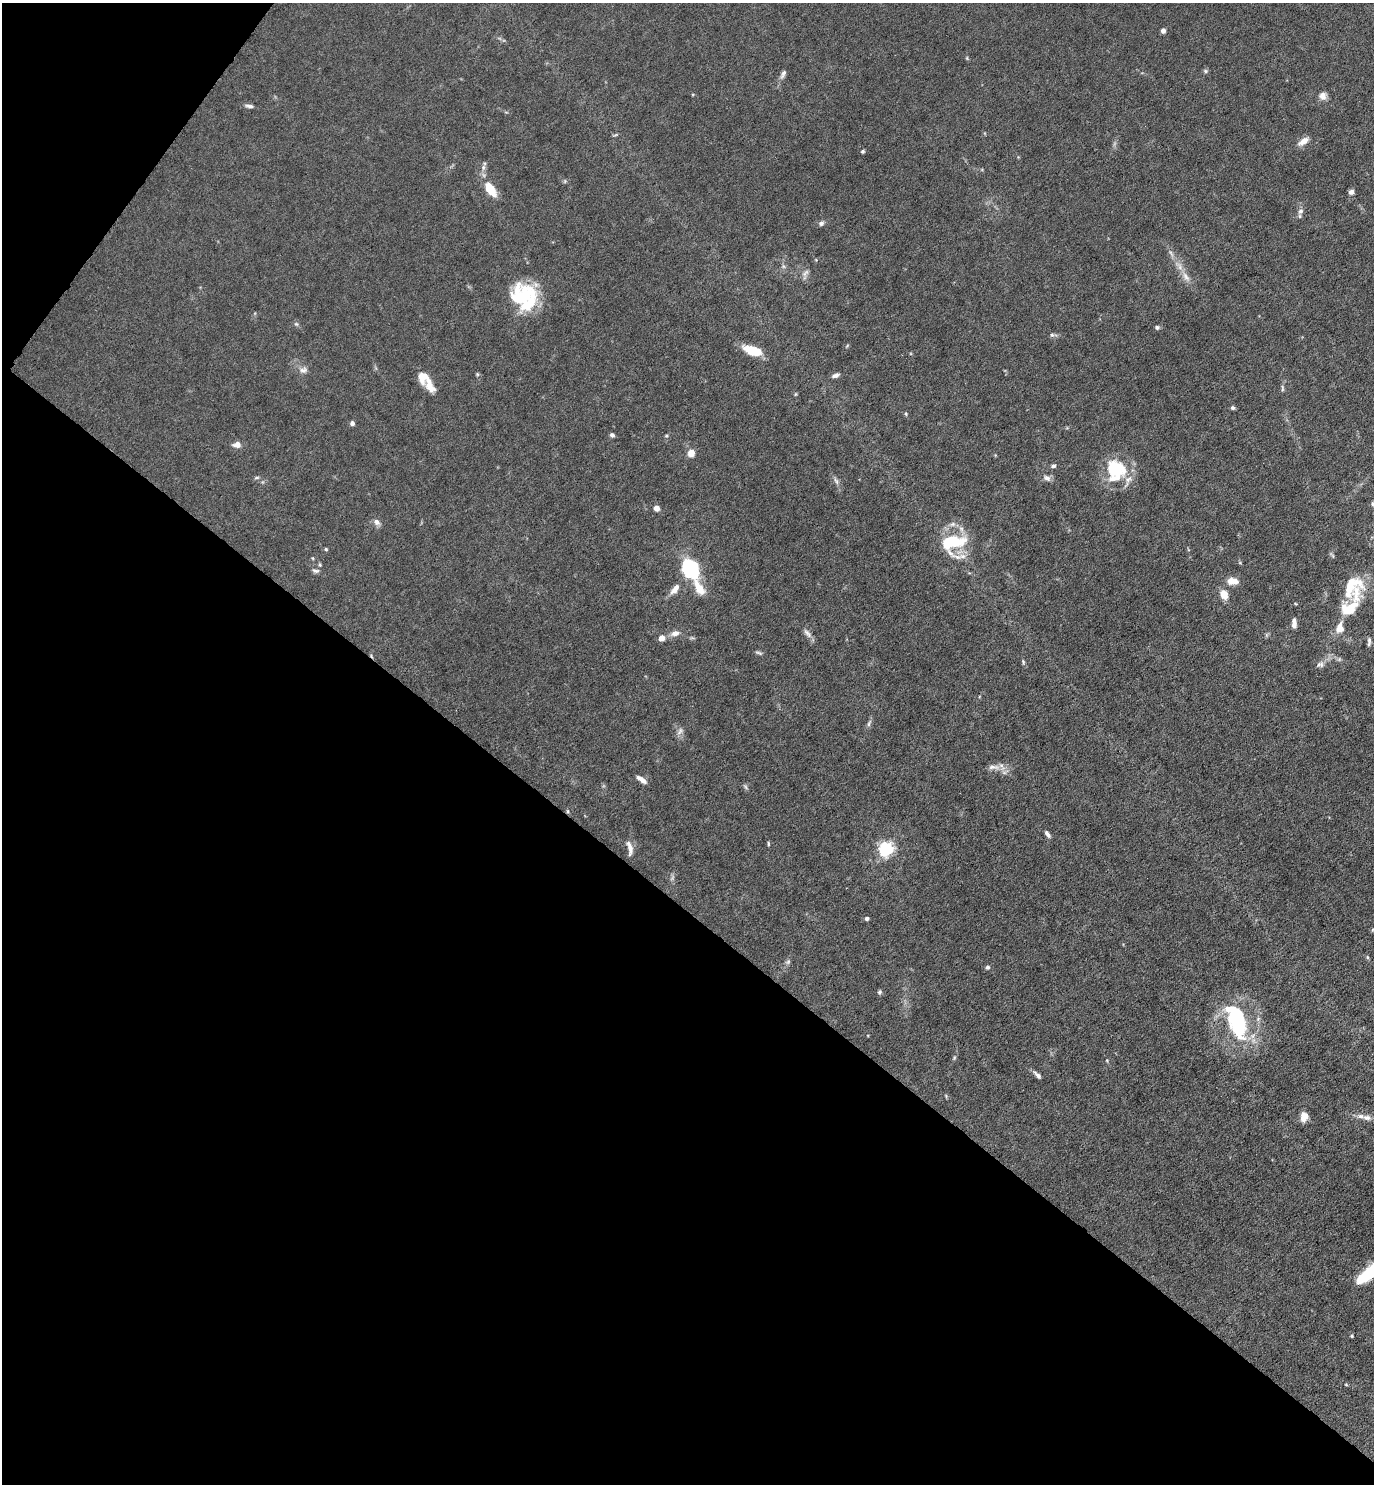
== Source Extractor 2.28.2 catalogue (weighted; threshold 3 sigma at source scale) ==
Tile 9 of 4 x 4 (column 1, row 3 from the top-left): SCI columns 152-1523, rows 1483-2964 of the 5934 x 5928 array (HDU 1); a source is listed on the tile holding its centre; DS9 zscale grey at full resolution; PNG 1376 x 1486 px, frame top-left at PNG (2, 3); no overlay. Shown black and unused: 41% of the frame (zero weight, under 4 of 8 exposures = <1% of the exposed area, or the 3 px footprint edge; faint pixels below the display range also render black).
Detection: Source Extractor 2.28.2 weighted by HDU 2 'WHT'; one run over the whole footprint, this tile lists its part. Background 0.0371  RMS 0.0027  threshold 0.011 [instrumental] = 3 sigma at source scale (4.09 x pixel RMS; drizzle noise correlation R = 1.36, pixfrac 0.8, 0.05/0.05 arcsec/px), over >= 5 px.
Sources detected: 96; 2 too faint to see at this stretch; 1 inside a brighter object's white glare — not listed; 7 inside a brighter listed object's ellipse — not listed separately; the other 86 listed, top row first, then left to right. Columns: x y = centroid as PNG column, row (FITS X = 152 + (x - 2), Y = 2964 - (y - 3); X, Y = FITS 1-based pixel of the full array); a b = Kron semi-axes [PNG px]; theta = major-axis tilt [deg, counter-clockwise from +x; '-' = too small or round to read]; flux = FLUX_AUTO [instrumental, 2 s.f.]
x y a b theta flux
1163 31 5 4 - 0.92
1205 71 6 5 - 0.47
783 74 14 6 66 1
1323 96 10 9 - 1.5
249 106 11 5 -8 0.87
1303 141 13 6 36 2.2
863 151 5 4 - 0.41
483 167 10 6 71 0.93
565 181 6 4 72 0.3
490 189 17 8 -56 5.9
1351 192 5 5 - 1.1
1300 211 9 7 69 1.1
821 223 7 6 - 0.73
783 266 7 4 -71 0.49
805 273 13 6 57 1
1186 277 18 8 -58 2.3
520 297 31 24 33 18
296 324 6 5 - 0.46
1157 327 5 4 - 0.55
1052 335 11 5 -1 0.67
753 351 18 8 -20 7.9
303 370 12 9 13 1.3
477 374 6 4 -46 0.33
835 375 9 5 21 0.86
423 377 14 12 87 3.2
1282 388 10 4 -86 0.51
795 394 5 3 - 0.27
1233 408 5 5 - 0.53
906 414 5 4 - 0.31
352 423 5 5 - 0.71
612 435 5 5 - 0.74
666 436 5 4 - 0.34
237 445 10 7 7 1.6
691 453 7 6 - 2.6
1053 466 6 5 - 0.59
1115 470 26 23 -75 14
257 478 7 4 9 0.4
1047 478 11 7 -28 1.1
836 481 10 5 -60 0.82
1373 504 7 5 -73 0.53
656 508 4 4 - 3.2
377 522 10 7 -36 1.1
953 543 31 25 3 15
326 549 5 4 - 0.31
313 558 5 3 - 0.25
320 565 6 4 84 0.37
690 568 21 15 -61 20
315 571 10 5 -8 0.68
1232 581 12 8 -5 2.7
1351 586 31 22 42 9.8
699 588 23 10 -61 4
675 589 15 7 53 2.1
1224 595 10 8 -67 2.9
1294 625 6 6 - 1
1340 628 17 11 78 3
675 633 11 7 13 1.7
807 633 16 7 -49 1.3
661 638 7 6 - 1.7
1369 640 9 6 82 0.69
759 653 12 4 -18 0.51
1023 662 6 4 -71 0.4
1320 664 11 8 11 1.1
869 723 11 4 67 0.69
680 731 12 7 50 1
994 767 20 7 -4 2.1
641 779 11 4 -36 1.6
746 787 8 4 -43 0.44
568 811 6 4 -89 0.31
1047 834 9 5 -53 0.83
768 844 6 3 -89 0.32
630 848 19 6 -79 1.8
886 849 6 6 - 71
867 918 5 4 - 0.65
1367 957 6 4 -71 0.34
788 962 7 6 - 0.59
987 967 6 5 - 0.53
879 992 6 5 - 0.54
1237 1022 23 11 -69 35
954 1058 6 4 72 0.33
1107 1061 5 3 - 0.24
1037 1075 11 4 -44 0.94
1304 1117 9 7 80 2.7
1367 1117 15 7 -6 1.7
1368 1274 24 9 40 14
1352 1336 4 3 - 0.26
1346 1384 4 4 - 0.24
Overlapping masked pixels (flux is a lower limit): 1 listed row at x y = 568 811
Isophote crosses this tile's border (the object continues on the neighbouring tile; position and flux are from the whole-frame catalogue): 2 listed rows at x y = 1373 504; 1368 1274